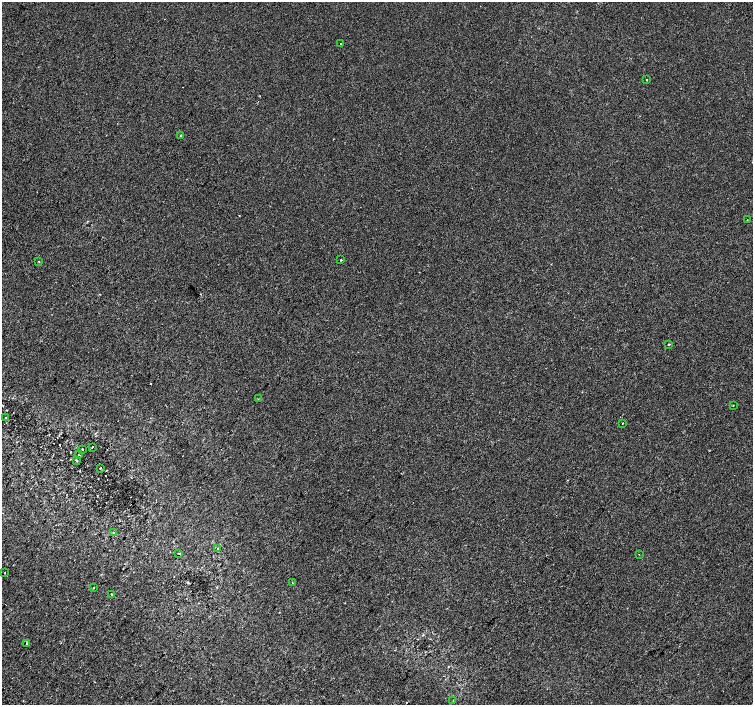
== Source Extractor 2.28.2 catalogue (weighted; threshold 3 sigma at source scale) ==
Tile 7 of 4 x 4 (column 3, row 2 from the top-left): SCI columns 3042-4543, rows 3080-4485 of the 6074 x 6092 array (HDU 1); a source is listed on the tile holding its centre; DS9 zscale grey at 2 x 2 block average (1 PNG px = mean of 2 x 2 image px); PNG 755 x 707 px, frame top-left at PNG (2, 2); each listed source drawn as its Kron ellipse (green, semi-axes under 4 px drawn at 4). Shown black and unused: <1% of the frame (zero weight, under 2 of 3 exposures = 2% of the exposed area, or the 3 px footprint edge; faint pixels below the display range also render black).
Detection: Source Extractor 2.28.2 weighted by HDU 2 'WHT'; one run over the whole footprint, this tile lists its part. Background -1.84e-04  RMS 0.0035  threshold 0.0158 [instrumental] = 3 sigma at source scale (4.5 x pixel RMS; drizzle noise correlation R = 1.50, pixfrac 1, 0.0396/0.0396 arcsec/px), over >= 5 px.
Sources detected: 28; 2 cosmic-ray / hot-pixel residue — neither listed nor drawn; the other 26 listed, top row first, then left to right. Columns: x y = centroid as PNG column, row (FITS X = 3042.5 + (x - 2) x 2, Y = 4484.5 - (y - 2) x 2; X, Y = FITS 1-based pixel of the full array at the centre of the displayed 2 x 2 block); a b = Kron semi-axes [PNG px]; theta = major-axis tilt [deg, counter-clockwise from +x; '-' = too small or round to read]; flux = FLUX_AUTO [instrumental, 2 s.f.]
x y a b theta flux
340 43 2 2 - 1.1
646 80 2 2 - 0.82
181 135 2 2 - 4.1
747 220 2 2 - 0.31
341 260 2 2 - 0.92
39 261 2 2 - 0.66
669 344 2 2 - 0.57
258 399 2 2 - 0.28
733 405 2 2 - 0.9
6 417 2 2 - 0.45
622 423 2 2 - 1.8
92 447 2 2 - 1.2
82 449 2 2 - 0.55
78 455 2 2 - 0.31
76 460 2 2 - 1.2
100 468 2 2 - 0.55
114 533 2 2 - 0.89
218 548 3 2 - 0.48
179 553 2 2 - 0.52
639 554 2 2 - 0.75
5 573 2 2 - 0.47
292 583 2 2 - 0.76
94 588 2 2 - 0.53
111 594 3 2 - 0.35
27 643 2 2 - 0.94
453 700 2 2 - 0.32
Diffuse or blended objects may show on this block-average render without a row.